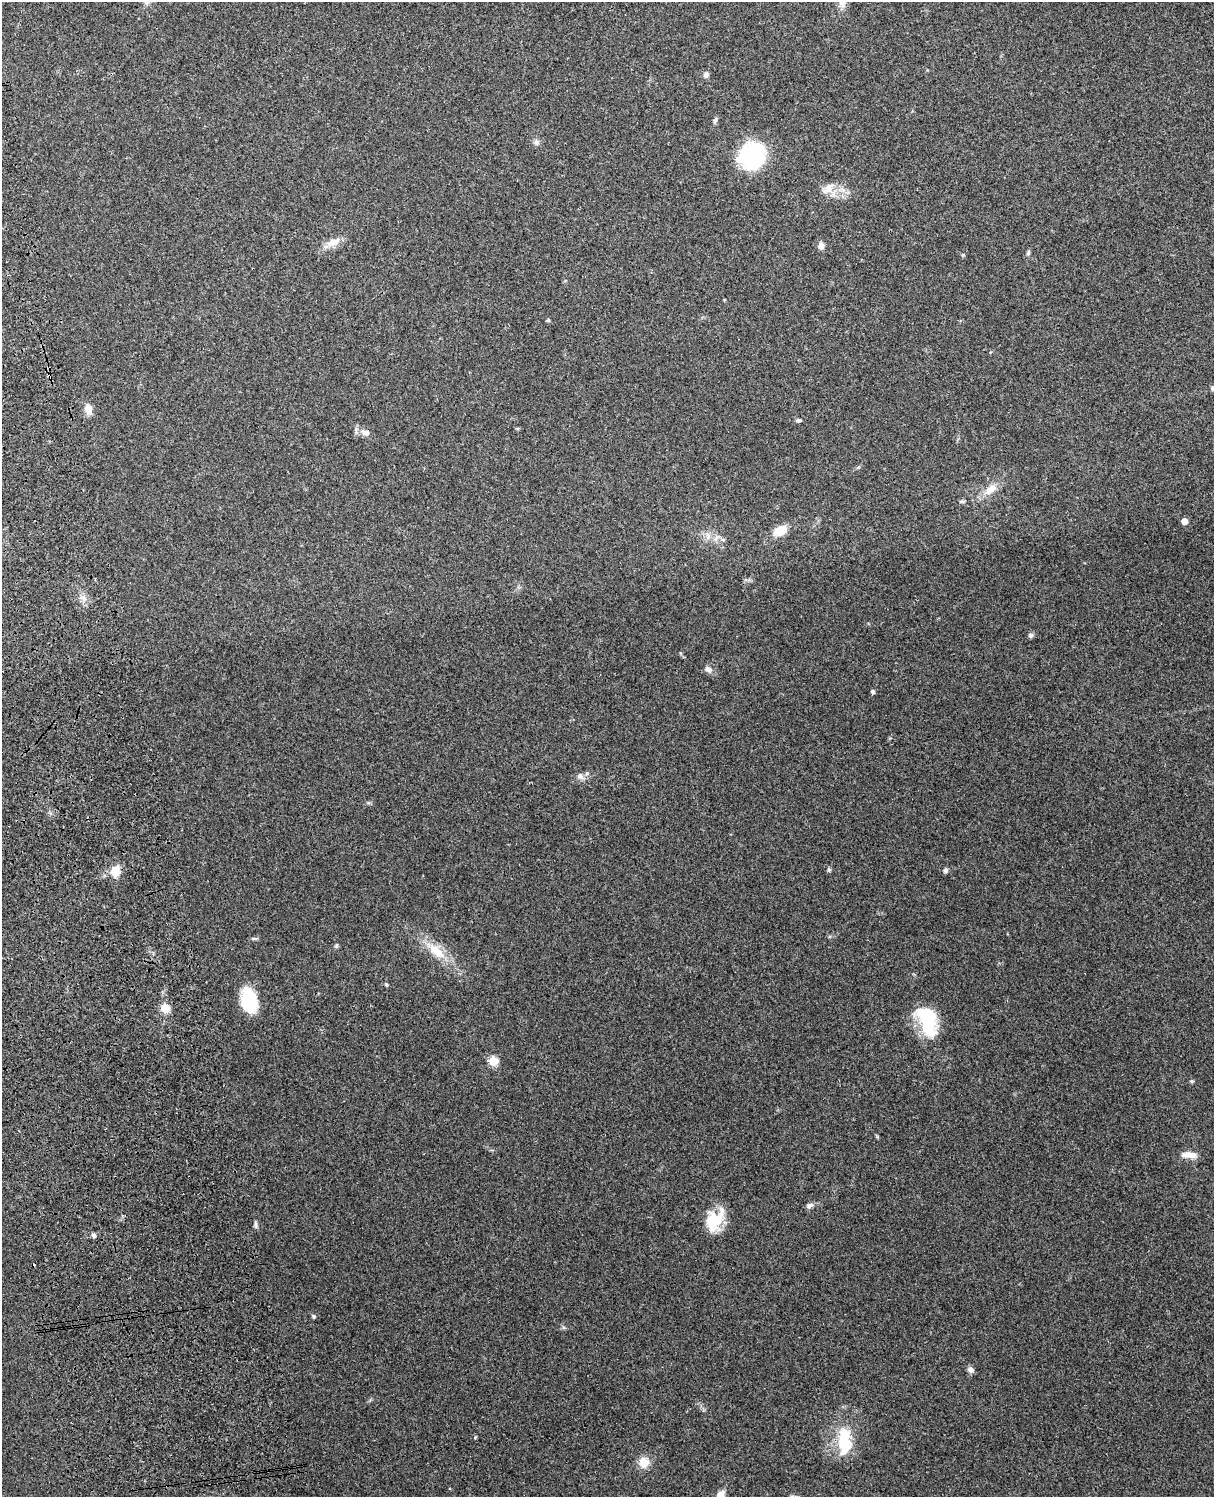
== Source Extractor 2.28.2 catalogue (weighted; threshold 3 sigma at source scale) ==
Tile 7 of 4 x 3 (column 3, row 2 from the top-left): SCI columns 2545-3756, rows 1660-3154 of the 5089 x 4928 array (HDU 1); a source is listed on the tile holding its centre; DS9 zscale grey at full resolution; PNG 1216 x 1499 px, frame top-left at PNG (2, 2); no overlay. Shown black and unused: <1% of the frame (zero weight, under 3 of 4 exposures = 6% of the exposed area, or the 3 px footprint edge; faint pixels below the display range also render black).
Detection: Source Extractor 2.28.2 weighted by HDU 2 'WHT'; one run over the whole footprint, this tile lists its part. Background 0.261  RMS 0.0089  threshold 0.0402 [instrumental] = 3 sigma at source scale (4.5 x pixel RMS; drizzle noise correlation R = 1.50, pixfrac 1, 0.05/0.05 arcsec/px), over >= 5 px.
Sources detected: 49; all 49 listed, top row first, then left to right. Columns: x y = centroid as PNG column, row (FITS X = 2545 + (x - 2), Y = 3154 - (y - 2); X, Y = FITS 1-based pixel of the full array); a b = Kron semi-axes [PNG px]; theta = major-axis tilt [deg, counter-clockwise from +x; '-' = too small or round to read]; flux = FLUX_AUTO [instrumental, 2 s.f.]
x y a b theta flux
147 2 8 7 - 2.8
706 75 8 7 - 2.8
715 120 10 4 66 1.9
536 142 8 7 - 2.7
751 156 26 24 60 94
828 188 19 11 44 9.3
333 242 23 9 22 9.2
821 246 9 7 -86 3.8
1028 253 7 5 71 1.6
963 255 6 3 71 0.93
548 320 5 4 - 1
1213 388 6 6 - 3
88 409 12 8 -79 8.3
798 420 6 5 - 1.8
366 433 10 7 -8 5.2
859 467 6 4 87 1
990 489 21 10 39 11
962 501 7 4 -9 1.3
1184 521 5 5 - 9.7
780 531 14 10 27 15
716 538 10 4 60 2.6
723 540 6 4 -19 1.6
83 598 8 5 -31 3.1
1031 635 6 6 - 2.1
708 669 11 7 -19 3.8
873 692 4 4 - 2.1
580 776 11 8 -37 4.2
829 870 5 5 - 1.3
946 870 6 6 - 2.2
115 871 16 11 77 11
255 938 9 4 4 1.5
336 945 6 5 - 1.4
436 951 29 12 -40 21
386 984 5 5 - 1.3
249 1001 23 15 -79 43
165 1008 5 5 - 33
927 1021 37 19 -71 51
493 1061 5 5 - 41
1192 1081 6 4 -19 1.3
1189 1155 22 8 -4 8.6
810 1206 9 6 35 3
714 1220 25 17 60 28
256 1224 11 4 -82 2.1
94 1235 6 5 - 2.7
314 1316 5 5 - 1.3
970 1370 8 7 - 3.5
844 1441 41 18 -90 37
644 1462 10 9 - 13
720 1495 11 8 60 7.3
Isophote crosses this tile's border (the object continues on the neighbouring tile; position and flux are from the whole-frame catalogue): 3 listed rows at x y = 147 2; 1213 388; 720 1495
Unlisted compact peaks at least as high as the median listed source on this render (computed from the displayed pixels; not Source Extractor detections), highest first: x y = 475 1437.